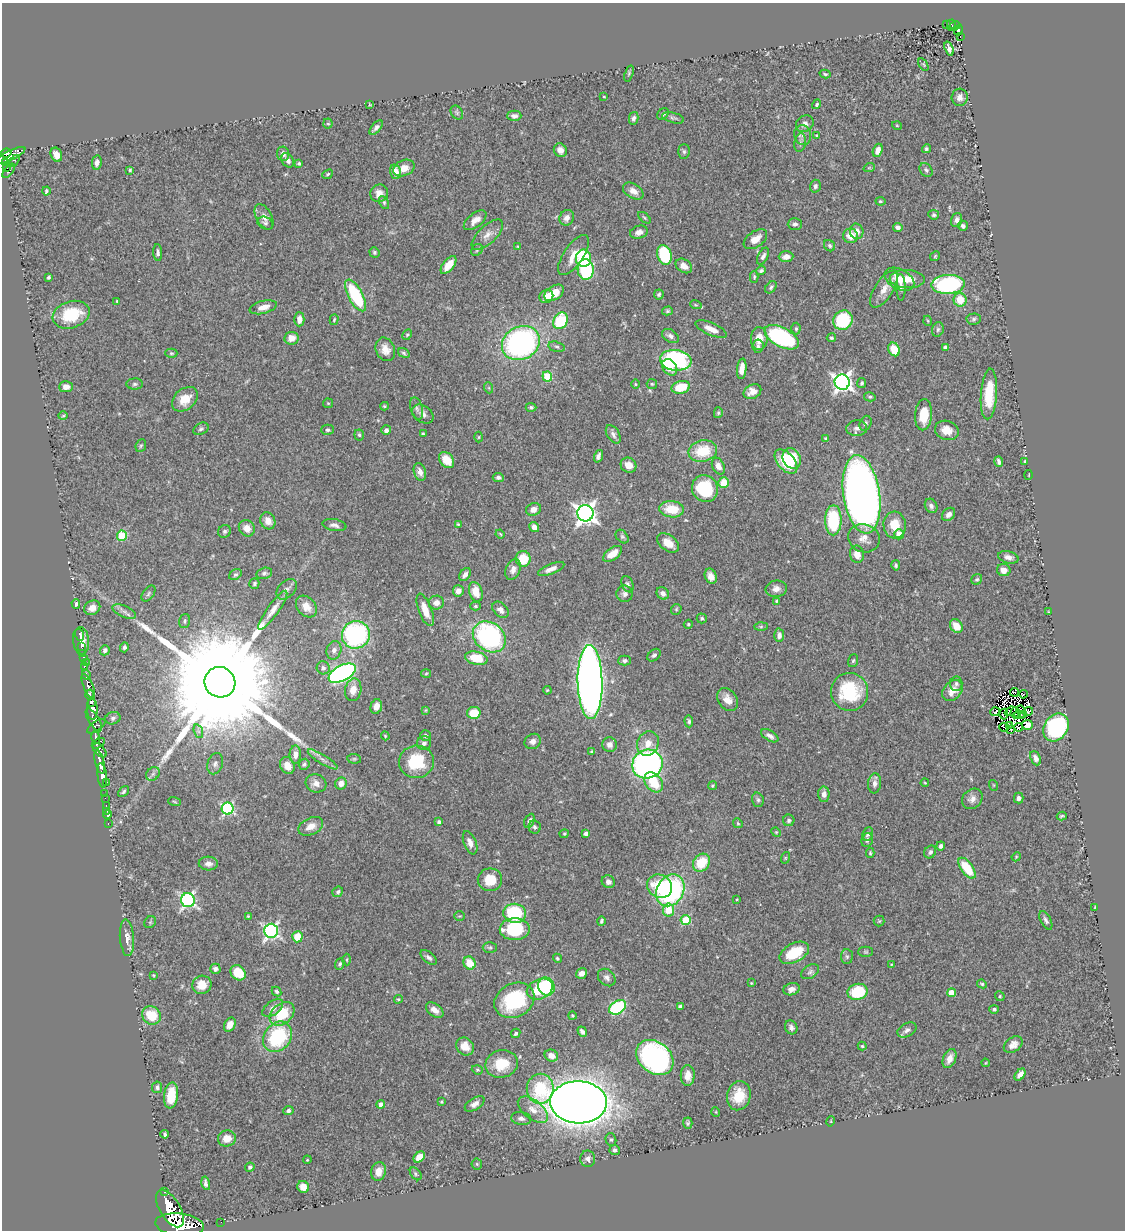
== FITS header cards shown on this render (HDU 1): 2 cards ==
NAXIS1  =                 1123
NAXIS2  =                 1228

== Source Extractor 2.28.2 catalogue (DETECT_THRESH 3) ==
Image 1123 x 1228 px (HDU 1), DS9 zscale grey, 1 PNG px = 1 image px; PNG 1127 x 1232 px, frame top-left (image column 1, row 1228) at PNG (2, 3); each listed source drawn as its Kron ellipse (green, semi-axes under 4 px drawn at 4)
Background 0.422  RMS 0.021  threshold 0.0643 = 3 sigma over >= 5 px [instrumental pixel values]
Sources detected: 470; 11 with non-positive FLUX_AUTO (blend fragments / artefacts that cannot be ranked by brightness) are neither listed nor drawn; the other 459 listed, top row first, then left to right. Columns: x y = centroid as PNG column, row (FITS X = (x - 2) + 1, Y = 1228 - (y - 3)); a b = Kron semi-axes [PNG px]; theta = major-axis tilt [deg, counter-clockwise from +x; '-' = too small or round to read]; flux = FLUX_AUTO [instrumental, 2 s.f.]
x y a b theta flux
951 24 5 4 - 29
946 25 3 3 - 8.2
954 26 6 3 29 8.1
958 30 5 4 - 67
960 37 2 2 - 1.4
949 49 7 3 -71 6.2
923 64 7 4 -59 1.4
629 73 8 4 73 2.6
825 74 6 3 -15 2
604 97 3 2 - 1.2
960 97 8 8 - 7.4
817 104 5 4 - 2.2
369 105 4 2 - 1.3
457 113 7 5 -57 2.9
663 114 6 5 - 3.1
514 116 7 5 1 4.5
634 118 6 4 78 4.2
673 118 11 5 -14 3.7
328 124 5 4 - 1.9
805 124 9 7 35 6.6
897 126 5 3 - 1.1
376 128 9 4 48 4.9
803 135 10 8 -78 7.2
816 136 4 3 - 1.1
800 143 9 5 81 4.1
926 149 5 4 - 2.4
560 150 7 6 - 9.6
878 150 7 4 71 9.9
684 152 7 6 - 3.4
6 153 5 4 - 200
283 154 7 6 - 7.1
10 155 17 5 25 370
56 155 7 5 -66 10
288 160 8 5 -57 5.6
14 161 6 3 58 26
6 162 4 3 - 87
97 163 7 5 80 6.1
299 163 4 3 - 2.8
7 167 4 3 - 87
404 168 11 7 24 14
869 168 6 3 19 1.7
130 170 4 4 - 2
926 170 7 5 -49 4.2
9 171 8 3 52 60
395 172 7 5 -73 16
328 174 6 4 40 2.1
815 186 6 5 - 4.4
46 191 4 3 - 2.6
633 191 11 7 -31 12
379 193 9 8 - 10
880 201 5 4 - 2.1
384 202 7 4 -64 2.3
934 215 5 4 - 2.5
264 217 14 8 -61 9.2
567 218 8 7 - 8.1
645 218 7 3 -40 2
475 220 13 7 38 11
956 220 7 5 73 6.2
265 223 8 6 -27 3.5
795 224 7 5 1 4.2
963 226 5 5 - 3.6
898 227 5 4 - 4.7
857 231 8 6 -76 11
639 232 9 6 18 7.7
487 235 20 9 43 13
850 236 7 7 - 19
755 239 13 7 35 16
518 246 3 3 - 1.3
830 246 6 5 - 3.1
477 250 6 5 - 2.2
158 252 8 4 -87 4.1
374 252 5 5 - 2.3
574 255 23 9 56 20
664 255 10 7 -73 72
763 256 9 5 63 5
935 256 5 4 - 1.7
786 257 7 5 2 9.6
583 258 9 7 90 79
449 265 10 5 51 23
684 266 9 6 -35 11
586 269 10 8 -87 130
761 271 5 4 - 2.9
49 277 4 3 - 2.6
754 277 5 4 - 2.2
899 279 16 9 -28 22
907 279 17 9 -2 25
948 284 17 9 3 210
771 287 7 5 48 2.8
901 287 13 4 -88 4.5
884 289 21 9 57 15
554 293 11 6 33 27
659 294 5 5 - 2.8
356 295 17 7 -62 100
546 296 7 6 - 13
960 300 7 6 - 30
117 301 3 3 - 1.6
696 305 6 3 -18 1.6
263 307 14 6 14 13
667 311 5 4 - 2.2
71 315 19 13 18 65
299 319 7 5 89 11
974 319 7 5 4 3.2
334 320 5 4 - 1.7
843 320 10 9 - 83
561 321 9 7 62 81
928 321 5 3 - 1.3
711 329 17 6 -23 13
796 329 6 4 89 2.2
938 329 7 5 75 3.6
407 335 6 4 62 2.1
670 336 9 6 -33 5.4
782 337 19 9 -28 180
291 338 7 6 - 14
831 338 4 4 - 2.3
759 339 11 8 88 20
521 343 20 16 28 360
758 346 7 5 82 4
557 347 8 5 -13 3.5
945 347 4 3 - 3.5
385 349 12 9 -66 14
894 349 7 5 -64 29
171 353 6 4 1 2.1
404 353 6 4 -34 2.7
676 360 16 10 -7 180
670 367 9 6 -52 18
742 369 10 4 84 13
547 376 5 5 - 65
842 382 8 7 - 680
862 383 5 4 - 2.5
135 384 8 5 1 3.3
635 384 5 3 - 1.4
652 384 5 5 - 1.9
66 387 7 5 3 8.8
681 387 9 6 14 39
489 388 5 3 - 1.5
752 392 9 7 25 14
989 394 25 8 86 51
870 397 6 4 -10 2.4
185 399 14 10 39 23
328 403 5 4 - 1.6
384 406 4 3 - 1.8
531 407 5 4 - 2.7
417 408 11 6 -74 4.8
718 413 5 4 - 2.3
423 414 11 8 -33 7.2
924 415 15 8 85 34
63 416 5 3 - 1.5
865 423 8 5 67 3.7
857 428 10 7 4 6.6
201 429 8 5 28 3.3
328 430 6 5 - 3.1
386 430 5 5 - 5.3
947 430 12 9 -18 17
423 434 4 3 - 1.9
613 434 10 6 -58 4.9
359 435 5 4 - 2.5
479 437 5 3 - 1.4
826 438 3 3 - 1.8
141 446 6 5 - 2.4
703 451 14 10 11 47
598 456 6 4 71 4.5
792 458 11 8 -59 61
446 460 9 6 -50 23
999 461 5 4 - 4.2
1025 461 3 3 - 1.5
786 462 14 8 -49 48
628 465 8 7 - 12
718 466 9 6 -64 10
420 472 9 6 -73 8.9
1029 475 5 3 - 1.2
498 477 5 4 - 4
724 483 5 5 - 31
705 488 14 12 -53 76
862 494 39 18 -82 1200
931 506 7 6 - 5.1
533 509 8 6 21 8.4
672 509 12 8 -6 36
585 513 8 8 - 920
949 514 7 5 46 6.9
833 520 15 8 90 100
268 521 9 7 -65 11
458 524 4 4 - 1.7
334 525 12 6 -10 6.4
895 525 13 11 -85 28
534 527 5 4 - 7.9
247 528 8 7 - 14
224 531 7 6 - 3.4
500 534 4 3 - 1.5
899 534 5 5 - 23
122 536 5 5 - 65
622 537 8 5 -48 3
864 538 16 14 -18 16
668 543 12 7 -37 15
612 554 11 6 36 16
857 554 8 7 - 13
1008 557 10 6 -15 7.2
523 559 8 7 - 33
896 565 5 4 - 2.7
513 569 11 7 66 8.4
551 569 14 5 22 10
1004 570 7 6 - 12
264 573 8 5 14 3.6
235 574 7 5 36 2.7
465 575 7 5 53 5.6
711 576 8 6 -66 11
977 579 6 5 - 2.3
254 583 5 4 - 2.9
627 584 8 5 -65 3.5
287 589 12 8 47 6.6
776 589 10 8 8 8.3
458 591 5 5 - 9
476 592 10 6 -72 20
663 593 6 5 - 7.4
148 594 9 5 55 3.6
625 594 8 8 - 5.2
776 601 4 3 - 1.6
436 603 7 7 - 9.3
76 604 5 4 - 2.9
475 606 5 4 - 1.9
306 607 12 9 -49 14
92 608 8 7 - 10
676 609 6 5 - 2
273 610 23 5 54 13
425 610 17 6 -69 19
500 610 9 6 -44 7.8
124 611 12 5 -24 6.5
1048 612 3 2 - 0.76
702 618 5 5 - 2.8
185 621 7 5 77 2.6
688 624 4 4 - 1.9
956 626 7 5 -52 20
761 627 6 4 1 2.7
80 635 6 3 -71 16
356 635 14 13 - 250
779 635 7 5 88 6.4
489 637 18 14 -37 240
81 641 14 8 -83 19
81 647 3 2 - 6.2
124 647 5 4 - 3.7
105 650 5 4 - 4.3
334 650 9 7 71 6.6
82 653 2 2 - 5.3
654 655 7 5 41 3.9
83 657 3 3 - 35
476 658 11 6 -12 39
624 661 6 5 - 3.7
853 661 7 5 71 2.5
86 662 2 2 - 4.8
85 666 4 3 - 110
323 668 6 6 - 4.4
342 673 15 7 27 410
426 674 5 3 - 1.4
86 675 4 3 - 110
220 682 15 15 - 82000
590 682 37 12 -88 1500
956 684 7 6 - 3.8
88 686 13 5 -67 640
353 690 11 8 80 13
547 690 4 3 - 1.3
953 690 12 8 46 17
850 692 19 18 - 95
1014 692 4 2 - 1.2
89 694 5 3 - 180
1023 694 4 2 - 2
728 700 12 9 -54 14
91 702 4 3 - 240
376 707 7 5 73 9.5
92 709 10 5 -88 790
1020 709 4 2 - 1.8
426 710 4 4 - 1.3
1011 711 6 2 24 0.8
1028 711 4 3 - 1.8
995 712 4 2 - 0.78
474 713 7 6 - 31
1015 713 5 2 - 1.7
1004 714 5 4 - 3.1
1024 714 4 2 - 0.13
1019 715 5 2 - 2.6
113 718 8 6 19 3.8
94 720 13 5 -58 420
689 721 6 4 -87 2.7
1027 725 5 5 - 11
96 726 10 4 35 280
1009 726 2 2 - 1
1004 727 5 2 - 4.4
1018 727 4 3 - 3.7
1056 727 15 12 56 200
1010 730 3 2 - 1.8
198 731 7 4 -71 3.3
385 736 4 3 - 1.3
426 736 5 5 - 4.4
770 736 10 5 -31 6.2
96 737 6 4 -76 260
533 741 8 7 - 6.9
98 743 7 4 33 210
424 743 7 7 - 4.5
648 743 12 10 65 16
610 745 7 7 - 7.9
100 750 8 5 -47 240
592 751 4 3 - 2.1
295 754 9 6 -90 9
1036 758 7 5 -67 5.9
323 759 17 4 -32 7.8
354 759 7 5 -6 2.2
100 762 12 4 -76 770
416 762 17 16 - 67
215 764 11 7 73 5.2
304 764 6 5 - 3.5
647 764 15 14 - 400
287 765 9 7 -64 15
153 774 7 6 - 4.2
102 775 12 4 -83 960
106 782 3 2 - 60
654 782 11 8 -50 39
316 783 10 9 - 10
341 783 6 5 - 11
874 783 10 6 85 7.1
925 783 4 3 - 1.3
993 785 5 3 - 1.3
712 786 4 4 - 1.9
123 792 6 4 42 2.7
104 794 3 2 - 17
824 794 8 5 -89 6.8
105 798 2 2 - 5.7
1019 798 5 4 - 5.6
972 799 11 9 42 8.8
758 800 7 5 -74 3.3
174 801 6 3 -19 1.5
106 805 2 2 - 7.5
228 809 6 6 - 200
107 811 3 3 - 14
108 814 4 4 - 5.6
1062 816 5 3 - 1.9
789 820 6 5 - 3.1
529 821 7 4 65 4.2
439 822 4 4 - 5.2
738 823 5 4 - 1.9
108 824 3 2 - 15
311 826 13 8 26 13
535 827 7 6 - 3.7
776 832 5 4 - 1.4
586 833 4 4 - 4.8
564 834 4 4 - 1.6
868 834 7 5 65 4.4
867 840 7 5 72 4.2
470 843 12 6 -69 9
941 846 4 3 - 3.9
930 852 7 5 54 4.3
870 853 5 4 - 1.8
1016 857 5 3 - 1.4
785 858 6 4 72 1.4
208 863 9 7 -3 7.5
701 863 9 7 53 43
967 868 12 6 -54 50
490 880 12 11 - 30
608 882 7 6 - 6.3
660 886 13 11 -31 59
670 890 17 13 58 230
338 892 6 5 - 2.8
737 899 3 2 - 1
188 900 7 7 - 330
1095 907 3 2 - 0.82
668 910 6 5 - 48
515 913 11 9 -7 92
248 916 4 4 - 1.6
460 916 5 4 - 1.8
686 920 5 5 - 66
1046 920 10 5 -62 4.8
601 921 4 3 - 2.3
879 921 5 5 - 1.9
150 922 6 5 - 2.3
515 929 15 11 2 82
271 931 7 7 - 370
297 937 5 5 - 29
127 938 18 7 -86 10
490 947 7 5 0 2.7
866 952 7 5 0 2.2
794 953 16 9 28 49
847 956 7 6 - 2.8
429 957 9 5 -39 4.7
557 958 5 4 - 2.6
347 960 6 3 -89 1.6
470 963 7 5 -56 30
340 964 6 4 68 2.9
892 964 4 3 - 1.3
215 969 5 5 - 5.2
810 972 10 6 33 4.4
238 973 8 7 - 41
581 973 6 5 - 9.9
153 975 3 2 - 1.2
607 978 10 7 -44 5.7
751 983 3 3 - 1.2
982 984 5 4 - 2.2
202 985 9 9 - 20
546 986 9 8 - 95
540 989 13 9 24 52
791 989 8 6 17 7.8
277 992 5 4 - 2.9
857 992 10 8 13 72
951 993 4 4 - 26
1000 996 5 4 - 2.1
398 999 4 4 - 1.6
514 1000 21 16 29 110
680 1006 4 3 - 3.2
618 1007 9 6 31 130
273 1008 12 6 37 7.8
994 1009 4 4 - 2.9
435 1010 10 6 -37 9.3
282 1014 14 10 42 54
151 1015 10 9 - 39
572 1016 4 4 - 1.8
230 1025 7 5 63 11
791 1027 7 6 - 5
907 1030 10 6 28 5.5
582 1032 5 4 - 4.7
516 1033 5 4 - 2.8
277 1037 16 13 51 110
1013 1045 10 7 35 9
465 1046 9 8 - 15
862 1046 4 4 - 1.8
551 1056 7 6 - 9.6
655 1057 20 15 -39 340
949 1059 10 6 68 11
985 1063 4 2 - 1.1
502 1064 16 13 13 36
477 1070 6 4 -19 1.9
688 1075 10 7 90 13
1020 1075 7 4 52 8.8
157 1087 6 5 - 3.9
540 1089 15 13 89 71
171 1095 13 7 83 31
739 1096 14 12 75 33
442 1102 4 3 - 1.9
578 1102 28 21 -2 2900
381 1104 4 4 - 6.3
475 1104 11 6 32 7.5
288 1110 5 4 - 3.5
533 1110 18 9 -38 15
716 1112 5 3 - 1
521 1118 10 6 -7 5.2
831 1121 5 3 - 1.3
688 1123 5 5 - 2.4
165 1134 4 3 - 2.8
227 1138 9 8 - 16
611 1140 6 5 - 2.6
615 1150 5 5 - 3.8
419 1157 6 4 43 16
588 1159 8 7 - 6.2
307 1160 4 3 - 1.3
477 1164 5 5 - 2.1
250 1167 5 4 - 3.3
378 1171 9 7 72 13
416 1174 7 4 -52 2.7
206 1183 7 3 -77 3.9
303 1187 6 5 - 11
165 1192 3 3 - 59
170 1209 21 10 -58 2900
221 1222 2 2 - 3.5
180 1225 24 11 -6 3900
At the frame edge (FLAGS 8, measured only in part): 1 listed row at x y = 180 1225
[11 non-positive-flux detections neither listed nor drawn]